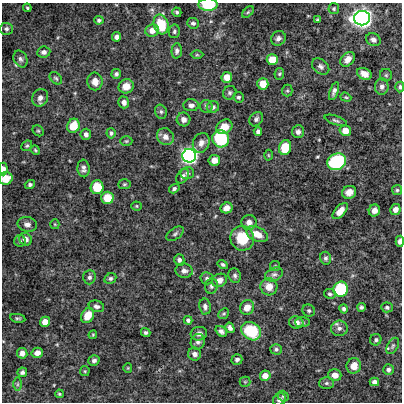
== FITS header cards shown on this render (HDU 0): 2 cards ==
NAXIS1  =                  400 /
NAXIS2  =                  400 /

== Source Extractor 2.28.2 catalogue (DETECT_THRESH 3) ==
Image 400 x 400 px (HDU 0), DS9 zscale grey, 1 PNG px = 1 image px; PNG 404 x 404 px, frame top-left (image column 1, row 400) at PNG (2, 3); each listed source drawn as its Kron ellipse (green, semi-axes under 4 px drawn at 4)
Background -9.30e-04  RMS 0.0084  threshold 0.0253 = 3 sigma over >= 5 px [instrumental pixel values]
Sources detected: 152; all 152 listed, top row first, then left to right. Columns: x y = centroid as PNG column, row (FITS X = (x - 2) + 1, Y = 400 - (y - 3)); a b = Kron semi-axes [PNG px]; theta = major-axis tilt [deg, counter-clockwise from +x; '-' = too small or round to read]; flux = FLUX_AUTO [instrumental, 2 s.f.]
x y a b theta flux
208 5 9 6 0 17
27 8 4 3 - 0.75
334 9 5 5 - 0.92
177 12 5 4 - 0.99
248 12 7 4 45 0.91
362 18 8 7 - 390
99 20 5 4 - 1.1
317 20 3 3 - 0.73
193 23 6 5 - 1.4
161 24 10 7 -75 17
6 29 6 6 - 1.4
152 31 7 6 - 4.6
174 31 7 5 78 1.2
116 37 5 4 - 2
278 38 8 6 43 2
373 40 7 6 - 2.4
177 51 7 5 87 1.7
44 52 7 5 7 2.1
197 55 6 4 0 0.7
20 59 9 6 -64 1.8
348 59 8 6 47 4.3
272 60 5 5 - 11
321 66 9 7 -38 1.9
116 74 5 4 - 1.4
279 74 6 5 - 0.86
364 74 8 5 -25 4.3
386 75 6 6 - 0.98
227 77 5 5 - 7.4
56 78 7 5 -44 1
95 81 9 7 -81 4.1
263 84 6 5 - 8.2
126 86 7 7 - 5.9
382 86 8 6 85 2.1
400 87 5 4 - 1.5
287 91 6 5 - 0.85
334 91 9 4 70 1.8
230 93 7 6 - 1.3
238 97 5 5 - 1.1
346 97 6 4 -21 0.66
40 98 9 7 59 3.2
124 102 6 5 - 2.6
191 105 7 6 - 2.2
206 106 6 6 - 1.2
213 107 6 6 - 1.6
161 112 7 5 -75 1.2
183 119 7 6 - 2.6
256 119 8 6 50 1.6
336 120 12 4 -19 1.4
73 126 7 6 - 11
224 127 8 7 - 7.8
38 131 6 5 - 0.79
345 131 6 5 - 5.3
258 132 4 4 - 1.9
298 132 6 6 - 2
111 133 5 4 - 1.2
86 134 5 5 - 1.7
165 137 9 8 - 3.3
221 139 9 8 - 32
126 141 6 5 - 0.83
201 143 10 8 67 3.2
27 146 6 5 - 0.95
285 148 7 6 - 15
35 150 5 4 - 0.67
268 155 5 3 - 0.51
189 156 7 7 - 260
214 160 6 5 - 4.5
337 162 9 8 - 47
83 168 9 6 -86 2.1
3 169 6 4 -89 2.7
187 173 7 6 - 1.4
183 176 8 5 56 1.8
6 178 7 6 - 8.5
124 184 6 5 - 0.94
30 185 5 4 - 1.2
97 187 7 6 - 15
174 189 5 4 - 1.2
397 190 5 5 - 0.86
349 192 7 6 - 4.2
107 198 6 6 - 11
136 206 5 4 - 0.69
226 208 6 5 - 3.4
374 210 6 5 - 3.3
395 210 5 5 - 3
340 211 10 5 48 5.2
249 222 7 7 - 3.3
27 224 9 7 -12 2.9
55 224 5 4 - 0.62
175 234 10 5 35 1.5
257 234 11 7 -26 7.5
242 238 12 12 - 16
25 239 7 6 - 3
20 241 6 5 - 1.1
400 241 5 3 - 2.9
326 258 6 5 - 1.4
179 260 5 5 - 1.6
223 264 5 4 - 1
275 266 5 5 - 0.73
184 271 8 7 - 2.6
274 274 9 6 22 1.8
235 276 7 6 - 1.5
89 277 7 6 - 1.9
110 278 6 5 - 1.3
207 278 6 6 - 1.3
219 280 8 6 26 3.8
211 286 7 6 - 1.6
269 287 9 8 - 5.3
341 289 7 7 - 39
330 294 6 5 - 1.1
96 306 8 5 -17 1.7
205 307 8 6 -82 2.1
247 307 8 7 - 4.7
361 307 4 4 - 1.1
387 307 6 5 - 1.1
344 309 4 4 - 1.2
309 311 6 6 - 1.1
224 314 6 5 - 0.82
88 315 8 6 59 8.9
18 318 8 4 -10 0.99
188 320 4 4 - 1.3
45 322 5 5 - 6.8
296 322 7 6 - 3.2
303 322 7 5 1 1.1
230 328 5 4 - 1.9
339 328 8 7 - 2.4
221 331 6 4 -38 1.8
251 331 10 8 -34 26
146 332 5 4 - 1.1
199 334 8 6 15 2.5
93 335 4 4 - 0.59
376 340 6 5 - 1.2
198 342 8 7 - 1.9
393 346 9 5 60 1.3
276 349 6 5 - 1.2
22 353 5 5 - 2.9
37 353 6 5 - 3.2
195 354 6 6 - 2.3
237 360 5 5 - 1.5
94 361 6 5 - 1.6
354 366 8 7 - 5.3
128 368 4 4 - 0.59
388 370 5 5 - 1.7
85 371 5 4 - 0.68
22 372 5 4 - 1.4
335 375 6 6 - 4.5
265 376 5 5 - 5
245 382 5 5 - 0.68
374 382 5 4 - 2.3
326 383 7 6 - 1.2
17 384 7 4 89 1
59 394 4 3 - 0.76
283 396 6 5 - 0.81
279 400 7 5 38 2.3
At the frame edge (FLAGS 8, measured only in part): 5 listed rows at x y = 208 5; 400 87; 3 169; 6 178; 400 241